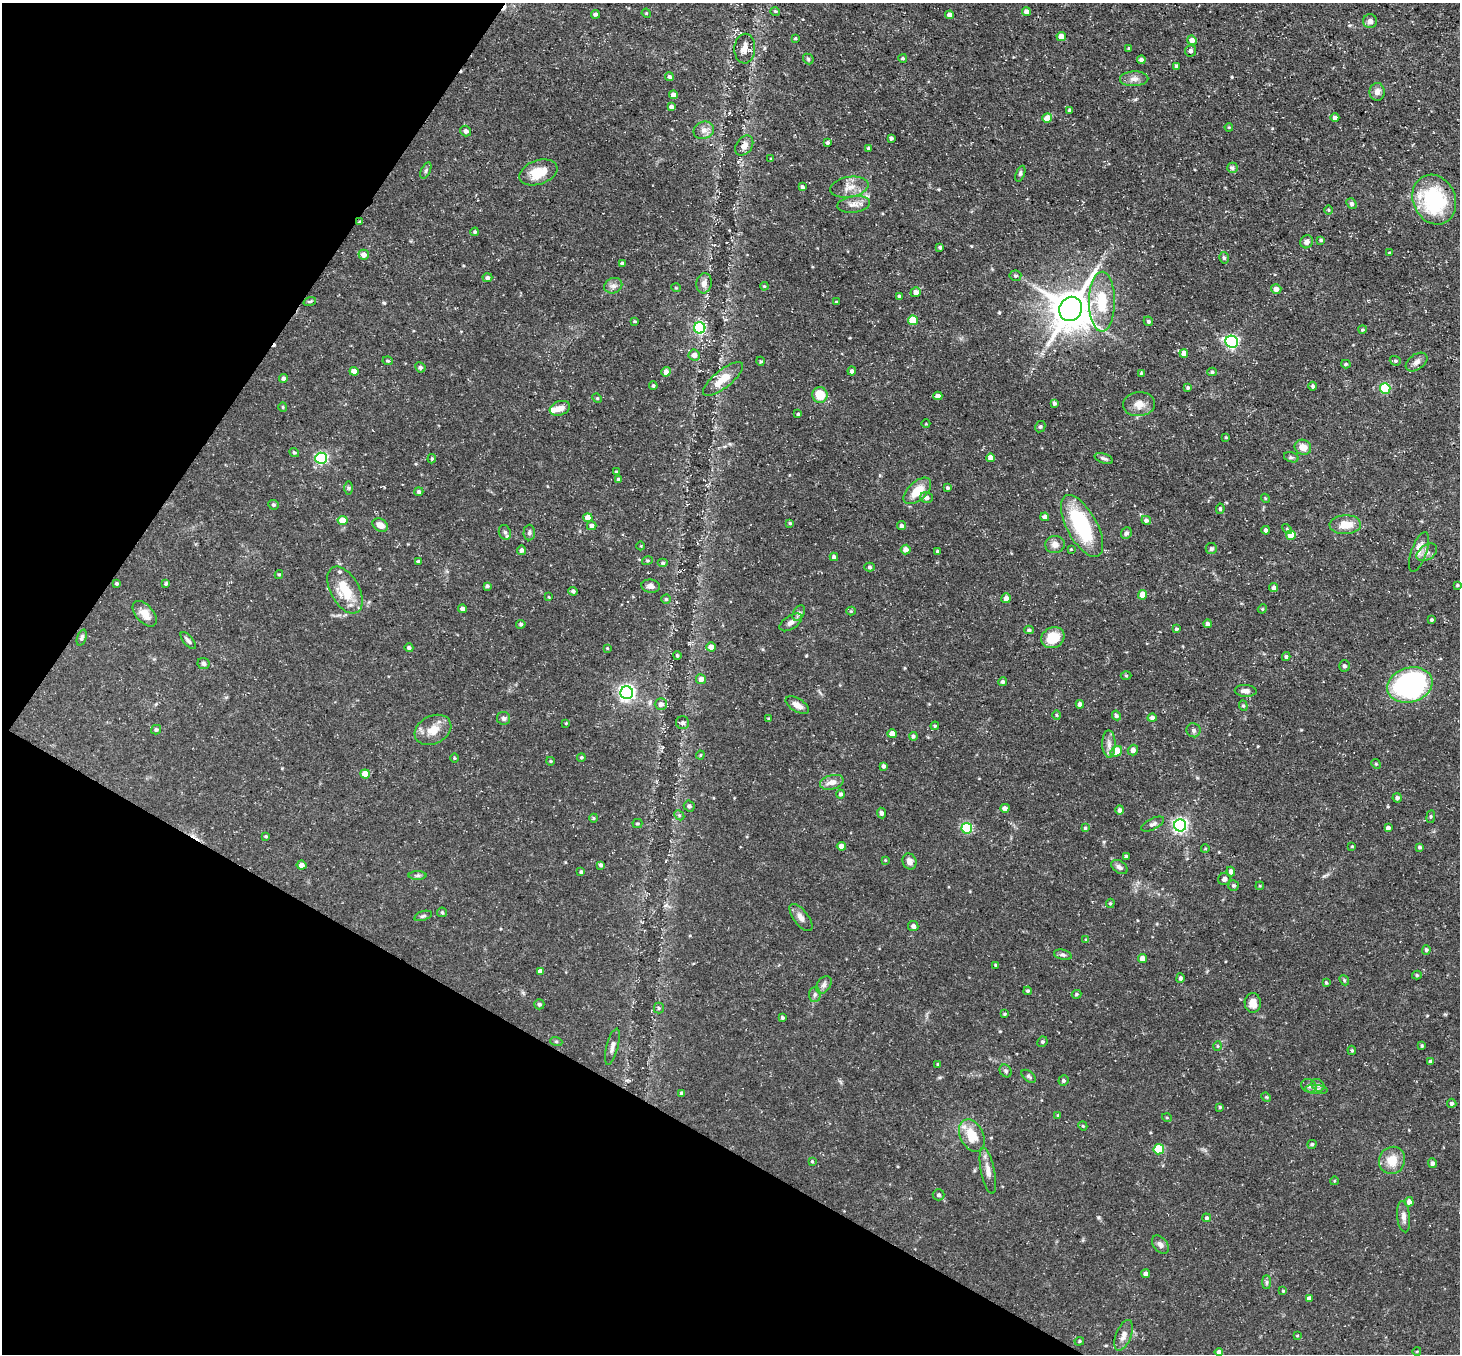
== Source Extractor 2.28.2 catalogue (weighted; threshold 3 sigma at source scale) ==
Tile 9 of 4 x 4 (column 1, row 3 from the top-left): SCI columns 1-1458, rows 1641-2992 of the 5834 x 5843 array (HDU 1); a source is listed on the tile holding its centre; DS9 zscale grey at full resolution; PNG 1462 x 1356 px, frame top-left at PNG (2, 3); each listed source drawn as its Kron ellipse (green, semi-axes under 4 px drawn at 4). Shown black and unused: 27% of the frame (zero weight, under 3 of 5 exposures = <1% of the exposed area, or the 3 px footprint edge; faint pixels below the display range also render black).
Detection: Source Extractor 2.28.2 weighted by HDU 2 'WHT'; one run over the whole footprint, this tile lists its part. Background 0.0791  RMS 0.0042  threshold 0.0187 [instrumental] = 3 sigma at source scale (4.5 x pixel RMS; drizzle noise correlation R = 1.50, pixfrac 1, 0.05/0.05 arcsec/px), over >= 5 px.
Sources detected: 319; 3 cosmic-ray / hot-pixel residue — neither listed nor drawn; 2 inside a brighter listed object's ellipse — not listed separately; the other 314 listed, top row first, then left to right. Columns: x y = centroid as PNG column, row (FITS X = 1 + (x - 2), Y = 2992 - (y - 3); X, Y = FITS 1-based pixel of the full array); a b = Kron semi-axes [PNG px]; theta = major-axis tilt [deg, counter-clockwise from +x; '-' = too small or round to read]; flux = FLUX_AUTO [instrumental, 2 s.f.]
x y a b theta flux
775 11 5 3 - 0.43
1026 11 4 4 - 1.9
646 13 5 4 - 0.39
595 14 4 4 - 1
950 15 4 4 - 2.2
1370 21 7 7 - 1.8
1061 37 4 4 - 3.9
795 38 3 3 - 0.44
1192 40 5 4 - 2.5
745 49 15 10 87 3.4
1129 49 4 3 - 0.59
1190 51 5 5 - 0.96
903 58 4 3 - 0.53
808 59 6 4 -47 0.59
1141 60 4 4 - 1.6
1176 66 4 3 - 0.87
669 77 4 4 - 0.9
1134 79 14 7 2 2.4
1377 92 9 7 -87 2.1
673 95 4 4 - 2
671 107 4 4 - 1.5
1069 110 3 3 - 0.68
1047 118 5 4 - 4.3
1335 118 4 4 - 1.3
1229 127 4 3 - 0.32
704 130 10 8 22 2.4
466 131 6 5 - 1.2
891 138 4 3 - 0.95
827 143 4 4 - 0.79
744 146 11 8 54 2.9
869 148 3 3 - 0.88
771 159 4 2 - 0.35
1232 168 5 5 - 0.93
426 170 8 4 64 0.81
538 172 20 12 19 9.3
1020 174 8 4 68 0.79
802 187 4 3 - 0.82
849 187 19 10 10 4.5
1434 200 25 21 -66 38
854 204 16 8 8 2.9
1352 204 6 4 -50 0.9
1329 210 5 3 - 0.4
359 222 4 3 - 0.47
475 232 4 4 - 0.65
1321 240 3 3 - 0.53
1307 242 7 6 - 1.4
940 247 3 3 - 0.71
1389 253 4 3 - 0.37
364 255 5 5 - 2.2
1224 258 6 4 -74 0.8
622 263 4 4 - 1.1
1015 276 6 5 - 0.77
487 278 5 4 - 1.2
704 283 10 7 80 2.1
613 286 9 7 23 1.7
764 286 4 4 - 0.43
676 288 5 3 - 0.3
1276 289 5 5 - 2.5
916 292 5 5 - 2.3
899 296 4 3 - 0.67
310 301 6 4 19 0.57
836 302 4 2 - 0.34
1102 302 30 13 90 14
1071 309 12 11 - 1200
913 320 5 4 - 11
635 321 3 2 - 0.43
1148 321 5 4 - 0.84
700 328 6 5 - 46
1362 329 4 4 - 0.56
1232 342 6 6 - 71
1184 353 4 4 - 3.1
694 355 6 5 - 2.1
388 361 5 3 - 0.5
760 361 4 3 - 0.41
1395 361 6 4 -20 0.64
1416 362 12 7 35 1.9
1346 364 4 4 - 0.55
420 367 5 5 - 0.98
354 371 4 4 - 2.9
852 371 4 4 - 1.2
666 372 5 4 - 2.4
1212 372 5 4 - 0.78
1141 373 3 3 - 0.38
284 378 4 4 - 1.3
723 379 24 9 38 7.6
653 386 4 3 - 0.54
1313 386 4 4 - 0.87
1188 388 4 4 - 0.7
1385 388 5 5 - 25
820 395 8 7 - 8.4
938 396 4 4 - 2.2
597 398 5 4 - 0.41
1054 403 4 3 - 0.71
1139 404 16 12 5 4
283 407 5 4 - 0.49
560 408 10 7 20 2.8
798 414 3 3 - 0.47
926 424 4 3 - 0.29
1040 427 6 5 - 0.75
1226 437 4 3 - 0.42
1303 447 8 7 - 3.5
294 452 5 4 - 0.64
1291 457 7 5 -16 0.73
321 458 6 5 - 62
991 458 4 4 - 3.2
432 459 5 4 - 0.54
1104 459 9 5 -20 0.97
616 472 4 3 - 0.68
619 479 4 4 - 0.82
348 488 6 4 -89 0.62
947 488 4 3 - 0.51
917 491 17 9 43 6.9
419 492 4 4 - 0.98
926 497 6 5 - 1.5
1265 498 5 3 - 0.46
273 505 5 4 - 0.68
1220 509 5 4 - 0.77
1045 517 4 4 - 2
588 518 5 4 - 3.8
343 520 5 4 - 7.1
1146 520 5 4 - 1.1
790 523 4 3 - 0.47
380 525 8 6 -29 3
1345 525 16 9 2 6.3
592 526 5 4 - 1.5
901 526 5 4 - 0.97
1082 526 34 15 -61 34
1287 529 6 4 -46 0.52
1266 530 4 4 - 1.2
505 532 8 6 -67 1
529 533 8 5 88 0.85
1126 533 6 5 - 0.93
1291 535 5 5 - 9.3
1055 545 9 8 - 2.3
641 546 4 3 - 0.3
1071 549 3 3 - 0.3
1211 549 5 5 - 0.92
522 550 4 4 - 1.2
906 550 5 5 - 2.3
937 551 3 3 - 0.53
1419 552 21 7 70 3.1
1427 552 11 7 34 1.9
834 557 4 4 - 1.1
647 561 5 4 - 0.5
418 562 3 3 - 0.79
663 563 5 4 - 0.72
870 567 5 4 - 0.8
279 574 4 4 - 0.49
117 583 3 3 - 0.63
166 583 4 3 - 0.59
1457 585 3 2 - 0.48
487 586 4 4 - 0.82
651 586 9 6 -7 1.7
1274 588 4 4 - 1.2
345 590 26 14 -61 12
573 591 4 3 - 0.97
1143 595 4 4 - 6.2
549 597 3 2 - 0.3
1006 598 5 5 - 2.1
666 599 4 4 - 0.59
463 609 4 4 - 1.9
1262 609 5 3 - 0.36
851 611 4 4 - 0.45
799 613 8 5 60 1.1
145 614 15 8 -48 4.4
1432 620 3 3 - 0.57
791 622 13 6 33 2.1
521 624 5 4 - 0.62
1208 624 4 4 - 1.1
1176 629 4 3 - 0.6
1029 630 4 4 - 0.76
82 638 8 4 70 0.96
1053 638 12 10 28 9.7
188 641 10 4 -50 1.1
711 647 5 4 - 2.9
409 648 4 4 - 0.97
607 648 3 2 - 0.35
677 655 4 3 - 0.6
1286 657 4 4 - 0.73
203 663 6 5 - 1
1344 666 5 5 - 0.88
1126 676 5 3 - 0.38
701 679 5 5 - 2.1
1003 682 4 4 - 0.86
1410 685 23 17 16 89
1246 691 11 6 -4 1.7
627 693 6 6 - 150
661 704 6 6 - 2.2
1080 704 4 4 - 2.2
797 705 13 6 -31 2.7
1243 706 5 4 - 0.58
1057 715 5 4 - 0.53
1116 715 5 4 - 0.77
503 718 6 6 - 0.97
1152 718 4 4 - 1.4
768 719 4 3 - 0.43
566 723 4 3 - 0.31
683 723 6 6 - 1.1
935 726 4 4 - 0.51
156 730 5 5 - 0.83
433 730 19 14 27 6.4
1194 730 7 7 - 1.2
892 734 4 4 - 3.7
913 736 4 4 - 0.9
1109 744 13 6 -89 2.3
1133 750 5 5 - 1.4
1116 751 6 5 - 12
700 755 4 4 - 0.44
581 757 4 4 - 0.53
454 758 4 3 - 0.35
550 761 4 3 - 0.35
1376 764 5 4 - 0.4
883 766 4 3 - 1
365 774 5 4 - 6.1
832 782 12 7 14 3
840 794 4 4 - 0.89
1397 798 4 4 - 1.2
689 806 5 5 - 1.1
1005 808 5 4 - 1.9
1120 810 5 4 - 1.3
881 813 5 4 - 1.2
679 815 6 4 -44 0.7
1431 817 6 3 82 0.54
594 818 4 4 - 0.52
637 823 5 4 - 0.61
1153 824 12 5 26 1.4
1180 825 6 6 - 110
967 828 5 5 - 33
1085 828 3 3 - 0.58
1388 828 4 4 - 1.6
266 836 4 3 - 0.51
841 846 4 4 - 2.4
1352 846 3 2 - 0.34
1420 847 3 3 - 0.73
1205 849 4 3 - 0.32
1126 856 4 4 - 0.46
885 860 4 3 - 0.32
909 861 8 6 -65 2.3
302 865 5 4 - 1.9
601 865 4 3 - 1.1
1119 867 9 6 -33 1.5
581 872 4 3 - 0.76
1231 872 5 4 - 1.3
418 876 9 4 1 0.84
1224 879 6 6 - 1.4
1233 886 5 5 - 0.66
1260 886 4 3 - 0.38
1110 903 5 4 - 0.56
442 912 5 5 - 0.51
423 916 9 4 18 0.8
801 917 16 7 -53 2.5
913 926 5 5 - 1.5
1086 940 4 4 - 0.46
1426 950 5 4 - 0.85
1063 955 9 5 -13 0.94
1142 958 4 4 - 2.7
996 965 3 3 - 0.81
540 971 4 4 - 2
1417 975 5 4 - 0.63
1180 978 5 4 - 1
1344 980 5 4 - 0.54
1326 983 4 3 - 0.51
824 985 9 6 53 1.5
1028 991 4 3 - 0.62
815 994 8 6 87 1
1076 994 5 4 - 0.59
1253 1003 10 8 -89 3.7
539 1004 5 5 - 0.92
659 1008 5 5 - 0.68
1005 1014 4 3 - 0.49
782 1018 3 3 - 0.67
556 1041 6 4 -19 0.58
1042 1042 5 5 - 0.79
1218 1046 5 3 - 0.39
1422 1046 4 3 - 0.44
612 1047 19 6 75 2.1
1352 1050 4 4 - 0.57
1430 1061 4 4 - 0.95
938 1064 4 3 - 0.42
1006 1071 7 5 -52 0.8
1029 1076 8 5 -39 0.82
1063 1081 5 4 - 0.82
1318 1085 7 5 -44 1
1309 1086 8 6 -26 1.3
1316 1089 11 4 -4 1.3
681 1093 4 4 - 0.72
1266 1097 5 4 - 0.4
1452 1103 4 4 - 0.81
1220 1107 4 3 - 0.52
1058 1115 4 3 - 0.34
1167 1118 5 3 - 0.39
1083 1126 5 3 - 0.41
972 1135 17 11 -65 8.6
1312 1144 5 4 - 0.66
1159 1149 5 5 - 17
1392 1160 14 13 - 7.2
812 1161 4 3 - 0.42
1432 1163 5 4 - 1.5
988 1171 23 7 -78 3.5
1334 1181 4 3 - 0.35
938 1195 6 5 - 1.1
1409 1202 5 4 - 2.3
1404 1217 16 6 -84 2.2
1207 1218 4 4 - 0.83
1160 1245 10 7 -50 1.7
1146 1274 4 4 - 1.6
1266 1282 7 4 -90 0.75
1283 1291 4 4 - 0.44
1309 1298 4 4 - 1.4
1123 1335 16 7 69 2.8
1297 1336 4 2 - 0.28
1079 1341 5 4 - 0.49
1417 1351 4 3 - 0.32
1219 1352 4 4 - 1.3
Overlapping masked pixels (flux is a lower limit): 1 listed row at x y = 359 222